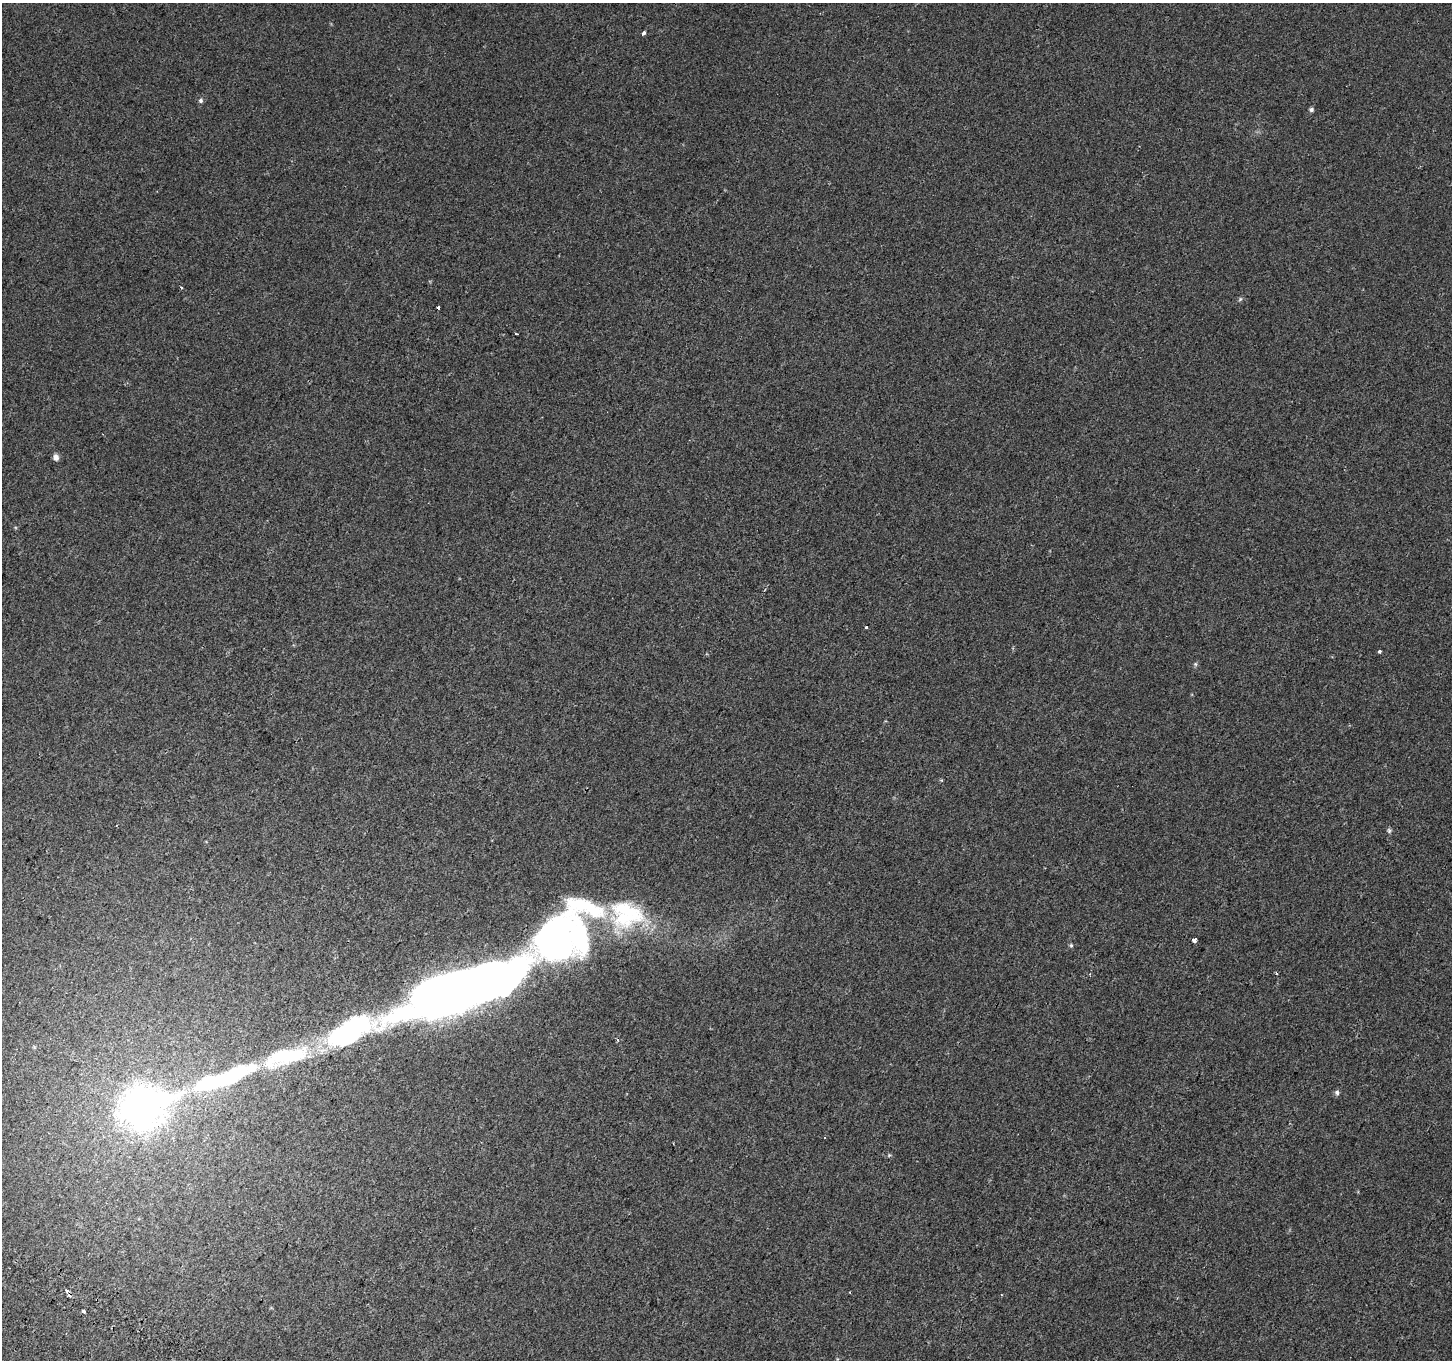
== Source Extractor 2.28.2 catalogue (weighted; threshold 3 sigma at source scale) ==
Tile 7 of 4 x 4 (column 3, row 2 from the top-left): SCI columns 2936-4385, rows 2967-4324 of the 5874 x 5999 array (HDU 1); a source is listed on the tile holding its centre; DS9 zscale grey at full resolution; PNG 1454 x 1362 px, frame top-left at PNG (2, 3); no overlay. Shown black and unused: <1% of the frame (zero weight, under 2 of 3 exposures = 3% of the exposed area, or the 3 px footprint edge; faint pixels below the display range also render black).
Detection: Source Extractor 2.28.2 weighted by HDU 2 'WHT'; one run over the whole footprint, this tile lists its part. Background 7.47e-04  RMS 0.0039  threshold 0.0175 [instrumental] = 3 sigma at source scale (4.5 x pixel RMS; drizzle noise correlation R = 1.50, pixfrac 1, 0.0396/0.0396 arcsec/px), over >= 5 px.
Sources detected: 36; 3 inside a brighter object's white glare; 4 cosmic-ray / hot-pixel residue — not listed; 5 inside a brighter listed object's ellipse — not listed separately; the other 24 listed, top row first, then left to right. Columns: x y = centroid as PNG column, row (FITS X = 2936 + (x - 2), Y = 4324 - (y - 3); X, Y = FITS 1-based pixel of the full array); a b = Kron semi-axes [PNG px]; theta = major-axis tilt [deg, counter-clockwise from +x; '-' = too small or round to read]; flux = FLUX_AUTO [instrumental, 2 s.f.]
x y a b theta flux
643 33 4 3 - 3.9
201 100 6 6 - 0.89
1311 109 6 5 - 0.83
181 287 5 3 - 0.41
1240 299 7 4 45 0.62
438 308 3 3 - 1.5
516 334 3 2 - 0.46
56 457 7 6 - 1.9
866 627 3 3 - 1.8
1380 651 3 3 - 2.7
1195 664 6 5 - 0.63
1389 830 7 6 - 0.78
561 937 152 35 39 290
1194 940 4 4 - 1.8
1071 945 6 5 - 0.6
1276 973 3 3 - 0.6
436 999 30 27 49 400
349 1032 136 25 20 110
208 1083 20 8 15 49
1337 1093 7 6 - 0.98
141 1107 17 16 - 330
889 1155 6 4 19 0.48
1002 1295 3 2 - 0.27
83 1311 3 3 - 2.3
Overlapping masked pixels (flux is a lower limit): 1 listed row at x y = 561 937